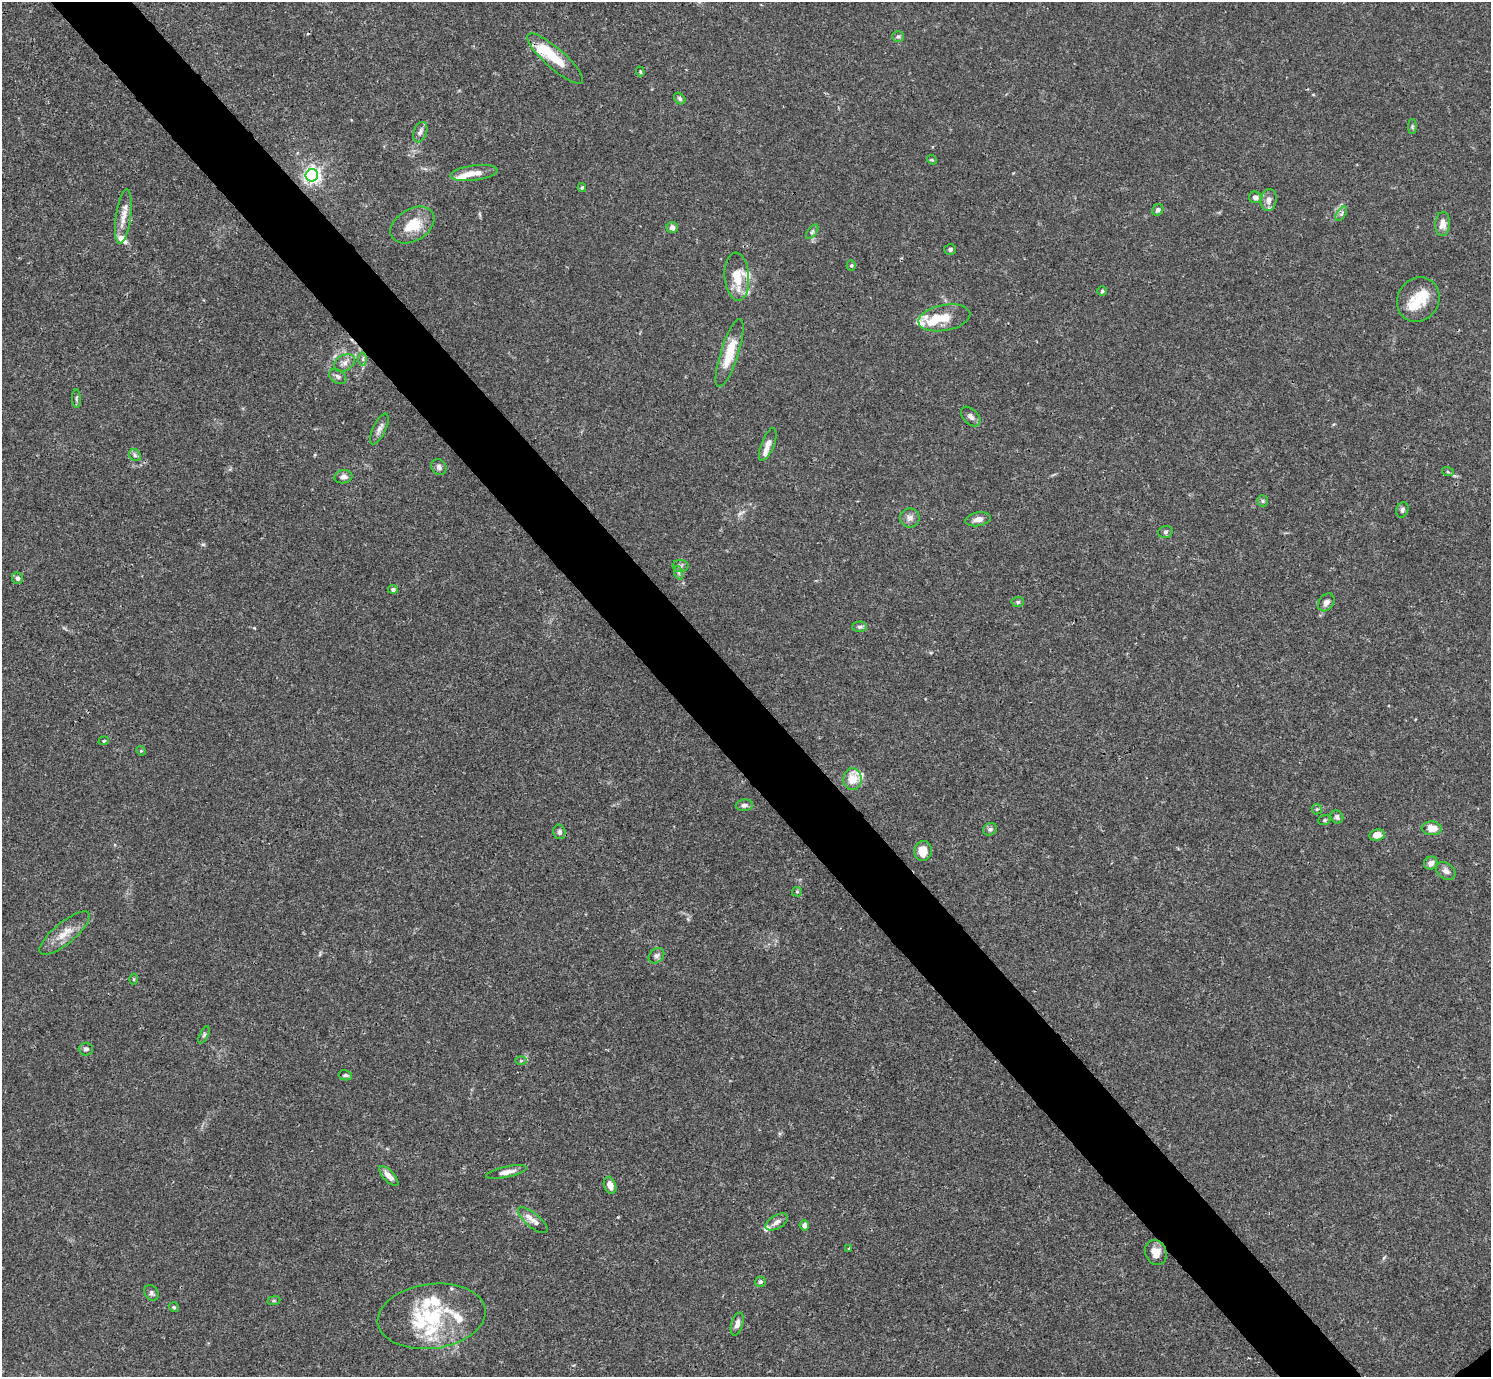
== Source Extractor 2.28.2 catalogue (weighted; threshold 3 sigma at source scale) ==
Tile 11 of 4 x 4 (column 3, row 3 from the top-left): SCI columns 2980-4468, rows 1535-2909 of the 5962 x 5959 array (HDU 1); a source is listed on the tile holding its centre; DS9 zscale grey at full resolution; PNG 1493 x 1379 px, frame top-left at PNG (2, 2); each listed source drawn as its Kron ellipse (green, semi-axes under 4 px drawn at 4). Shown black and unused: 6% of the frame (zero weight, under 3 of 4 exposures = <1% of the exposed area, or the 3 px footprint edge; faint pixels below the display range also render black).
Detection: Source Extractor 2.28.2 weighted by HDU 2 'WHT'; one run over the whole footprint, this tile lists its part. Background 0.0164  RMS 0.0022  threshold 0.00968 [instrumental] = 3 sigma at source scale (4.5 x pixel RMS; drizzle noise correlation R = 1.50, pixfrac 1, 0.05/0.05 arcsec/px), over >= 5 px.
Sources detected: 104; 1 inside a brighter object's white glare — neither listed nor drawn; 18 inside a brighter listed object's ellipse — not listed separately; the other 85 listed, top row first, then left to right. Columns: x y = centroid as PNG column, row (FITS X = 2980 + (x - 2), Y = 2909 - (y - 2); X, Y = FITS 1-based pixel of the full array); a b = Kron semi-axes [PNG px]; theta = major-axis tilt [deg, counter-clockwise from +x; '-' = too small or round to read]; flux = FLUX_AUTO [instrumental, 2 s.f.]
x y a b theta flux
898 36 6 5 - 0.41
555 59 36 10 -41 5.8
640 72 5 4 - 0.23
680 99 6 5 - 0.45
1412 126 7 4 90 0.31
420 132 10 6 68 0.81
932 160 5 4 - 0.24
474 173 23 7 7 2.4
312 175 6 6 - 84
582 188 4 4 - 0.25
1255 197 6 5 - 1
1269 200 11 8 81 1.3
1158 210 6 5 - 0.62
1341 214 8 4 57 0.49
123 217 28 7 82 2.5
1443 224 12 7 86 1.8
412 225 24 16 31 5.3
672 227 6 5 - 0.91
812 232 8 4 54 0.42
950 249 6 5 - 0.49
851 265 5 4 - 0.33
737 277 24 12 -86 4.5
1102 291 5 4 - 0.28
1418 299 23 20 57 5.1
944 318 26 13 11 3.6
729 353 36 9 72 5.5
363 359 7 4 -90 0.44
344 363 11 7 33 1.1
338 377 9 6 -35 0.72
76 399 9 4 -88 0.4
971 417 12 7 -45 0.94
379 429 17 6 64 1.2
768 444 17 6 69 1.5
135 455 6 5 - 0.48
439 467 8 7 - 0.77
1448 472 6 4 -19 0.31
343 477 9 6 8 0.92
1263 501 6 5 - 0.33
1402 510 8 6 71 0.55
910 518 9 9 - 1
978 519 13 6 10 1.3
1165 532 7 5 16 0.44
680 566 8 6 1 0.52
679 573 7 4 -72 0.41
17 578 6 5 - 0.59
393 589 5 4 - 0.45
1018 602 6 5 - 0.39
1326 602 10 7 51 0.94
859 627 7 5 1 0.42
104 741 5 4 - 0.3
141 751 5 4 - 0.22
852 779 11 9 -88 3.2
744 805 8 5 5 0.75
1317 809 5 5 - 0.33
1337 817 7 6 - 0.53
1324 820 6 5 - 0.32
1432 828 10 7 -5 2.5
990 829 7 6 - 0.6
559 832 7 6 - 0.56
1377 835 7 6 - 1.8
923 851 10 8 79 3.1
1431 863 7 6 - 1.1
1446 871 11 8 -40 0.99
797 892 5 4 - 0.27
65 933 31 10 39 3.3
656 956 9 6 44 0.68
133 979 5 3 - 0.22
204 1035 9 4 64 0.39
86 1049 7 6 - 0.64
521 1061 6 4 1 0.32
345 1075 7 5 -13 0.43
506 1172 20 5 11 1.6
389 1176 12 5 -46 1.7
610 1185 9 6 -71 1.6
533 1220 18 7 -40 1.5
777 1222 12 6 30 1.1
804 1225 5 4 - 0.86
849 1248 3 2 - 0.37
1156 1252 13 10 -69 2.4
760 1282 5 5 - 0.56
151 1293 8 6 -54 0.55
274 1301 6 3 8 0.28
174 1307 5 5 - 0.32
431 1316 54 32 7 17
737 1324 12 6 73 1.1